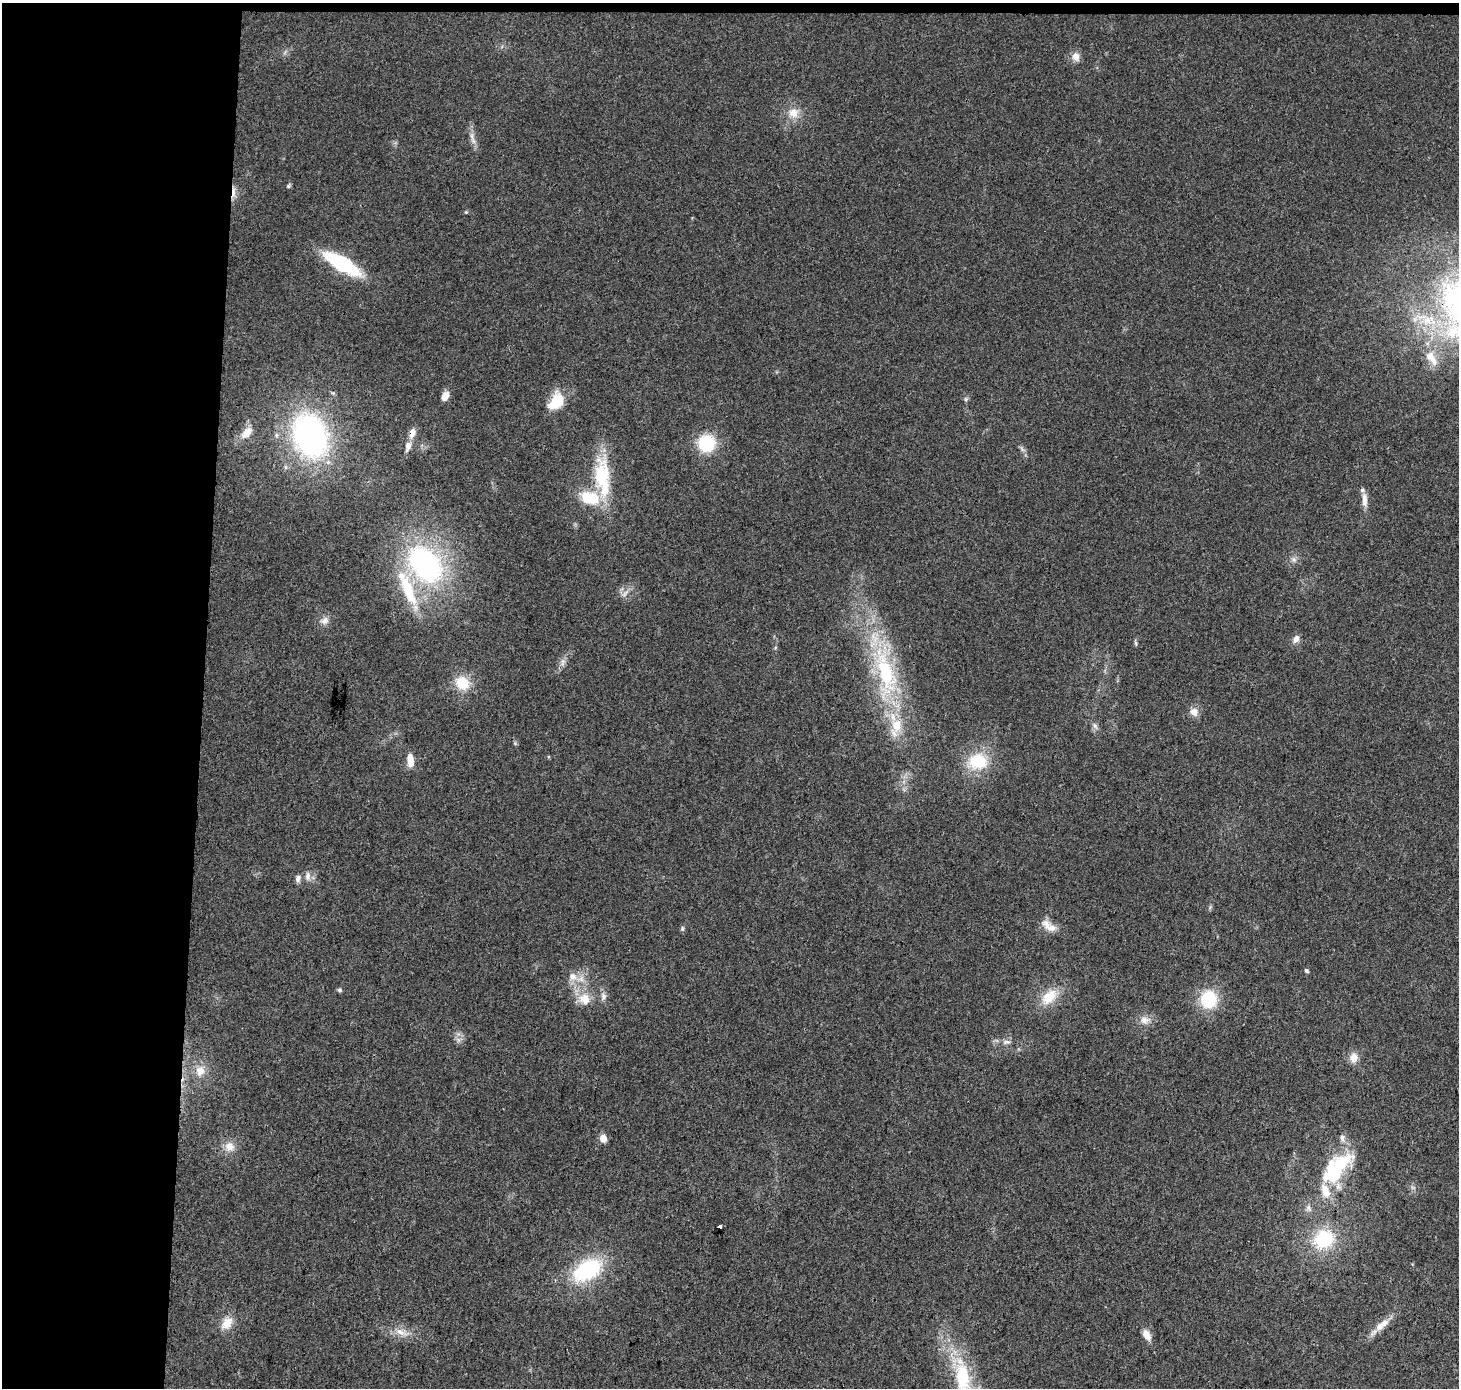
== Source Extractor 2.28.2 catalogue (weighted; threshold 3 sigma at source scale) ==
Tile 1 of 3 x 3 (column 1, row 1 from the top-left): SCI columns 9-1465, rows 3010-4395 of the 4379 x 4623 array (HDU 1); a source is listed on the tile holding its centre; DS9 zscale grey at full resolution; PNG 1461 x 1390 px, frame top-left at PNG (2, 3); no overlay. Shown black and unused: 14% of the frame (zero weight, under 3 of 4 exposures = <1% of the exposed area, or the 3 px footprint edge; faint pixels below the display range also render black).
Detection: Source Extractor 2.28.2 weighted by HDU 2 'WHT'; one run over the whole footprint, this tile lists its part. Background 0.0348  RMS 0.0041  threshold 0.0185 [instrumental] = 3 sigma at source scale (4.5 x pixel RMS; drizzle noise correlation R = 1.50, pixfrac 1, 0.0396/0.0396 arcsec/px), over >= 5 px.
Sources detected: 72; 1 inside a brighter object's white glare — not listed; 8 inside a brighter listed object's ellipse — not listed separately; the other 63 listed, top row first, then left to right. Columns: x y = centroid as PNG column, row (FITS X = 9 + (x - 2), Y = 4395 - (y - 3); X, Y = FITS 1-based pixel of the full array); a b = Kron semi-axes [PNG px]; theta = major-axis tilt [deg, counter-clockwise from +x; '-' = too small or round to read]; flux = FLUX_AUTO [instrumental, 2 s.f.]
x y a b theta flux
1076 57 11 9 -67 3
793 113 15 14 - 5.3
472 136 14 5 -80 2.2
288 186 7 4 61 0.68
233 192 18 4 90 2.3
466 212 4 4 - 0.43
342 264 35 11 -31 39
1427 320 14 12 -7 7.1
1454 332 35 19 7 24
1432 359 26 10 -55 6.1
445 396 10 7 60 3.3
966 399 7 4 -90 0.69
557 401 20 13 49 13
247 433 17 10 51 5.4
412 433 13 7 73 3.3
310 436 41 30 -70 110
706 443 16 16 - 19
408 446 14 8 75 2.7
1022 449 9 4 -58 1.1
601 475 49 21 85 26
1364 499 16 8 90 3.1
1294 559 8 7 - 1.5
425 564 42 28 -51 88
408 590 52 14 -68 22
625 594 11 6 49 1.9
324 621 12 9 27 2.6
1296 639 11 7 61 2.2
1136 643 8 3 -71 0.61
563 662 11 5 72 1.8
885 673 71 24 -78 53
462 683 18 15 -46 10
1194 712 11 10 - 3
1095 726 9 5 -60 1.3
515 743 5 5 - 0.57
410 760 17 8 -85 4.2
978 761 25 21 -5 16
307 876 13 7 83 2.2
298 878 9 7 78 1.7
1210 907 6 4 49 0.68
1050 927 18 10 -3 4.1
682 928 7 4 72 0.69
1306 970 6 4 -45 0.7
573 976 13 10 -41 4.3
339 990 6 5 - 0.67
603 996 11 8 84 2
1049 997 25 15 45 9.6
584 999 17 16 - 7.2
1209 999 21 19 86 17
1145 1020 13 10 -7 3.4
1007 1042 10 5 -6 1.4
1354 1058 13 11 81 3.5
200 1071 15 13 80 5.2
603 1138 7 6 - 3.8
229 1147 14 13 - 4.4
1334 1176 93 18 56 31
720 1226 4 3 - 1.6
1324 1239 18 16 35 25
587 1270 29 17 31 38
227 1323 17 12 50 5.7
1382 1325 24 9 37 5.4
401 1332 15 7 -28 3.6
1147 1335 15 8 -61 3.7
963 1377 47 21 -83 30
Overlapping masked pixels (flux is a lower limit): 3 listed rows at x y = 233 192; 412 433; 1334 1176
Isophote crosses this tile's border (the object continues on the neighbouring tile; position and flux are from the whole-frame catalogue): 2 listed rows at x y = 1454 332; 963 1377